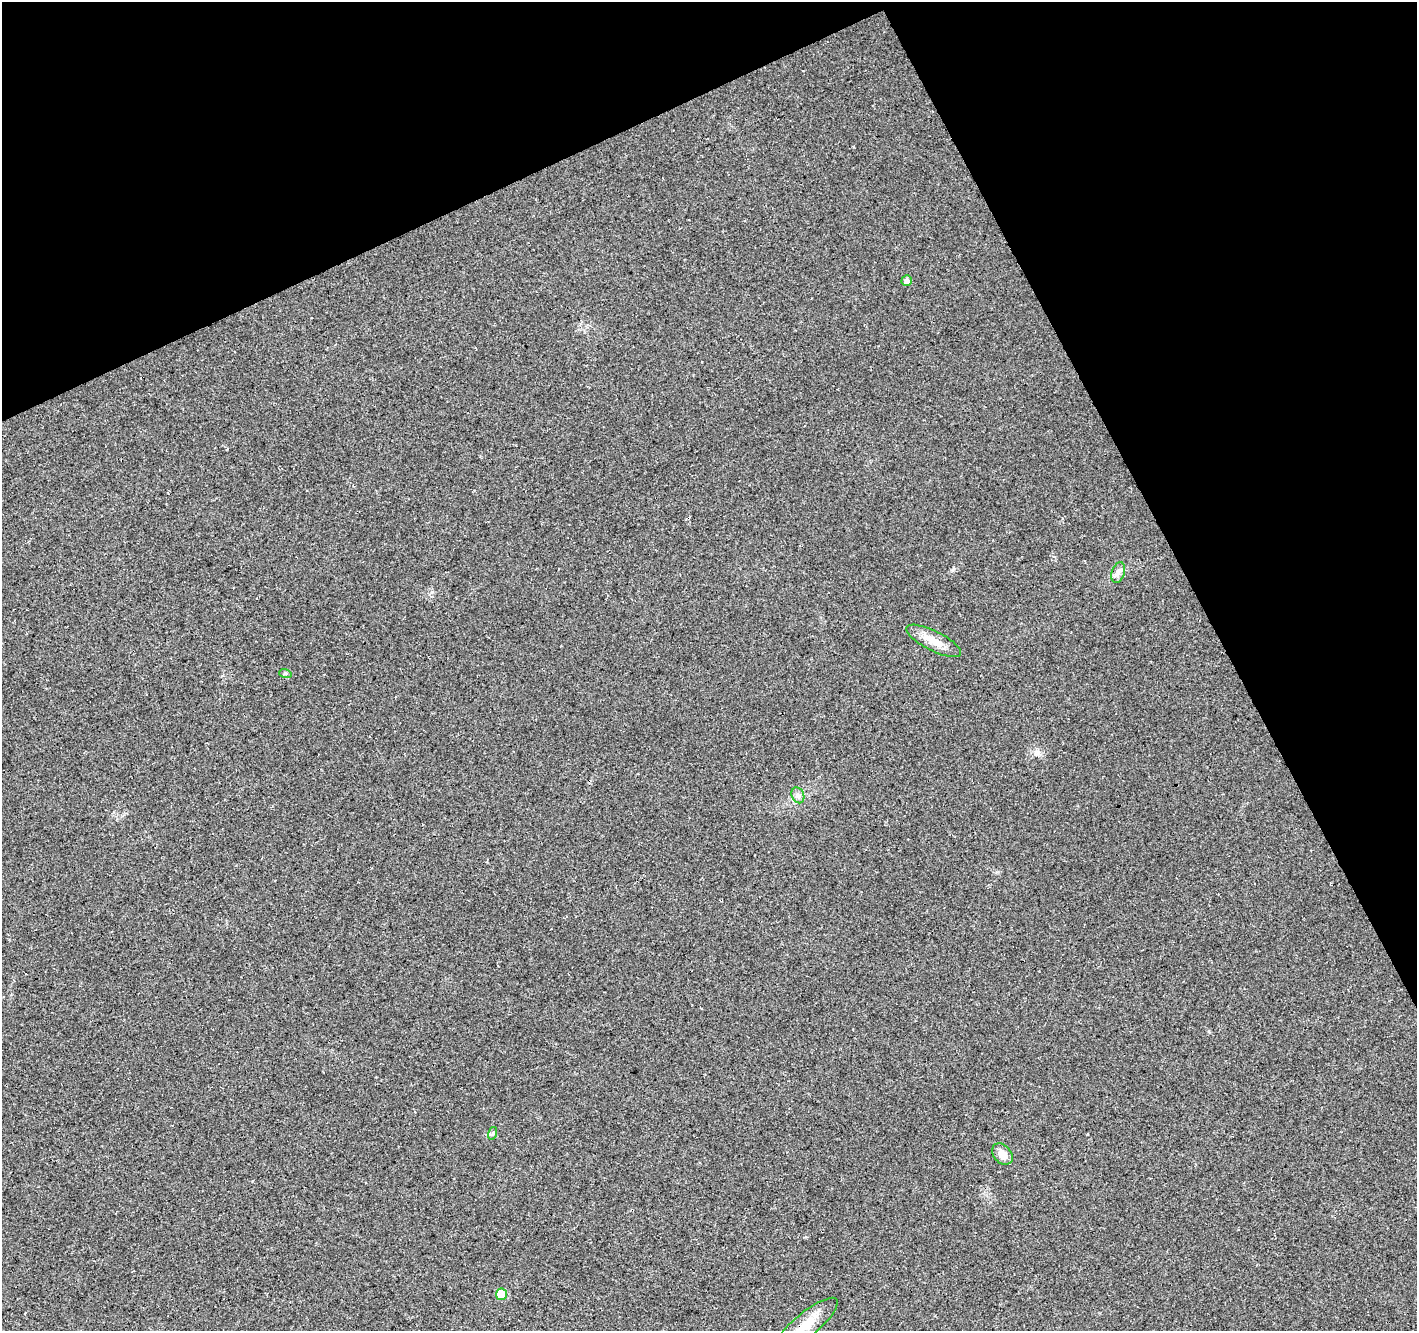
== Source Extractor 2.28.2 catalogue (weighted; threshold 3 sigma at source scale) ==
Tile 3 of 4 x 4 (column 3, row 1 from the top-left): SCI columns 2888-4302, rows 4168-5496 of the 5771 x 5618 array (HDU 1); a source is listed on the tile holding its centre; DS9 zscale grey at full resolution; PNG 1419 x 1333 px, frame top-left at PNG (2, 2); each listed source drawn as its Kron ellipse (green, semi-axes under 4 px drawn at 4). Shown black and unused: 24% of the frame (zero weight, under 3 of 4 exposures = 5% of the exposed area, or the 3 px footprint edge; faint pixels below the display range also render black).
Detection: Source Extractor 2.28.2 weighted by HDU 2 'WHT'; one run over the whole footprint, this tile lists its part. Background 0.0916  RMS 0.0093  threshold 0.042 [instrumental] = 3 sigma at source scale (4.5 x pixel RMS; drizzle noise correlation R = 1.50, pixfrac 1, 0.0396/0.0396 arcsec/px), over >= 5 px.
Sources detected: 9; all 9 listed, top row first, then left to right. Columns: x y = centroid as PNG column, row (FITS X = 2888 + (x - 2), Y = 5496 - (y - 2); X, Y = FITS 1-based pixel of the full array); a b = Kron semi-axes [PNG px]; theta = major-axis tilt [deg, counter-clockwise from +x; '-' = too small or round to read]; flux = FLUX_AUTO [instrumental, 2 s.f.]
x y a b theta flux
907 280 5 5 - 3.9
1118 572 11 6 73 4.1
934 641 30 10 -26 14
285 673 6 4 -18 1.2
798 795 8 6 -67 3.2
493 1133 6 4 72 1.4
1002 1154 12 8 -50 8.3
501 1294 5 5 - 27
806 1325 40 12 40 21
Overlapping masked pixels (flux is a lower limit): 1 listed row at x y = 806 1325
Isophote crosses this tile's border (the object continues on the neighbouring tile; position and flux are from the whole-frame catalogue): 1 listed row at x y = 806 1325